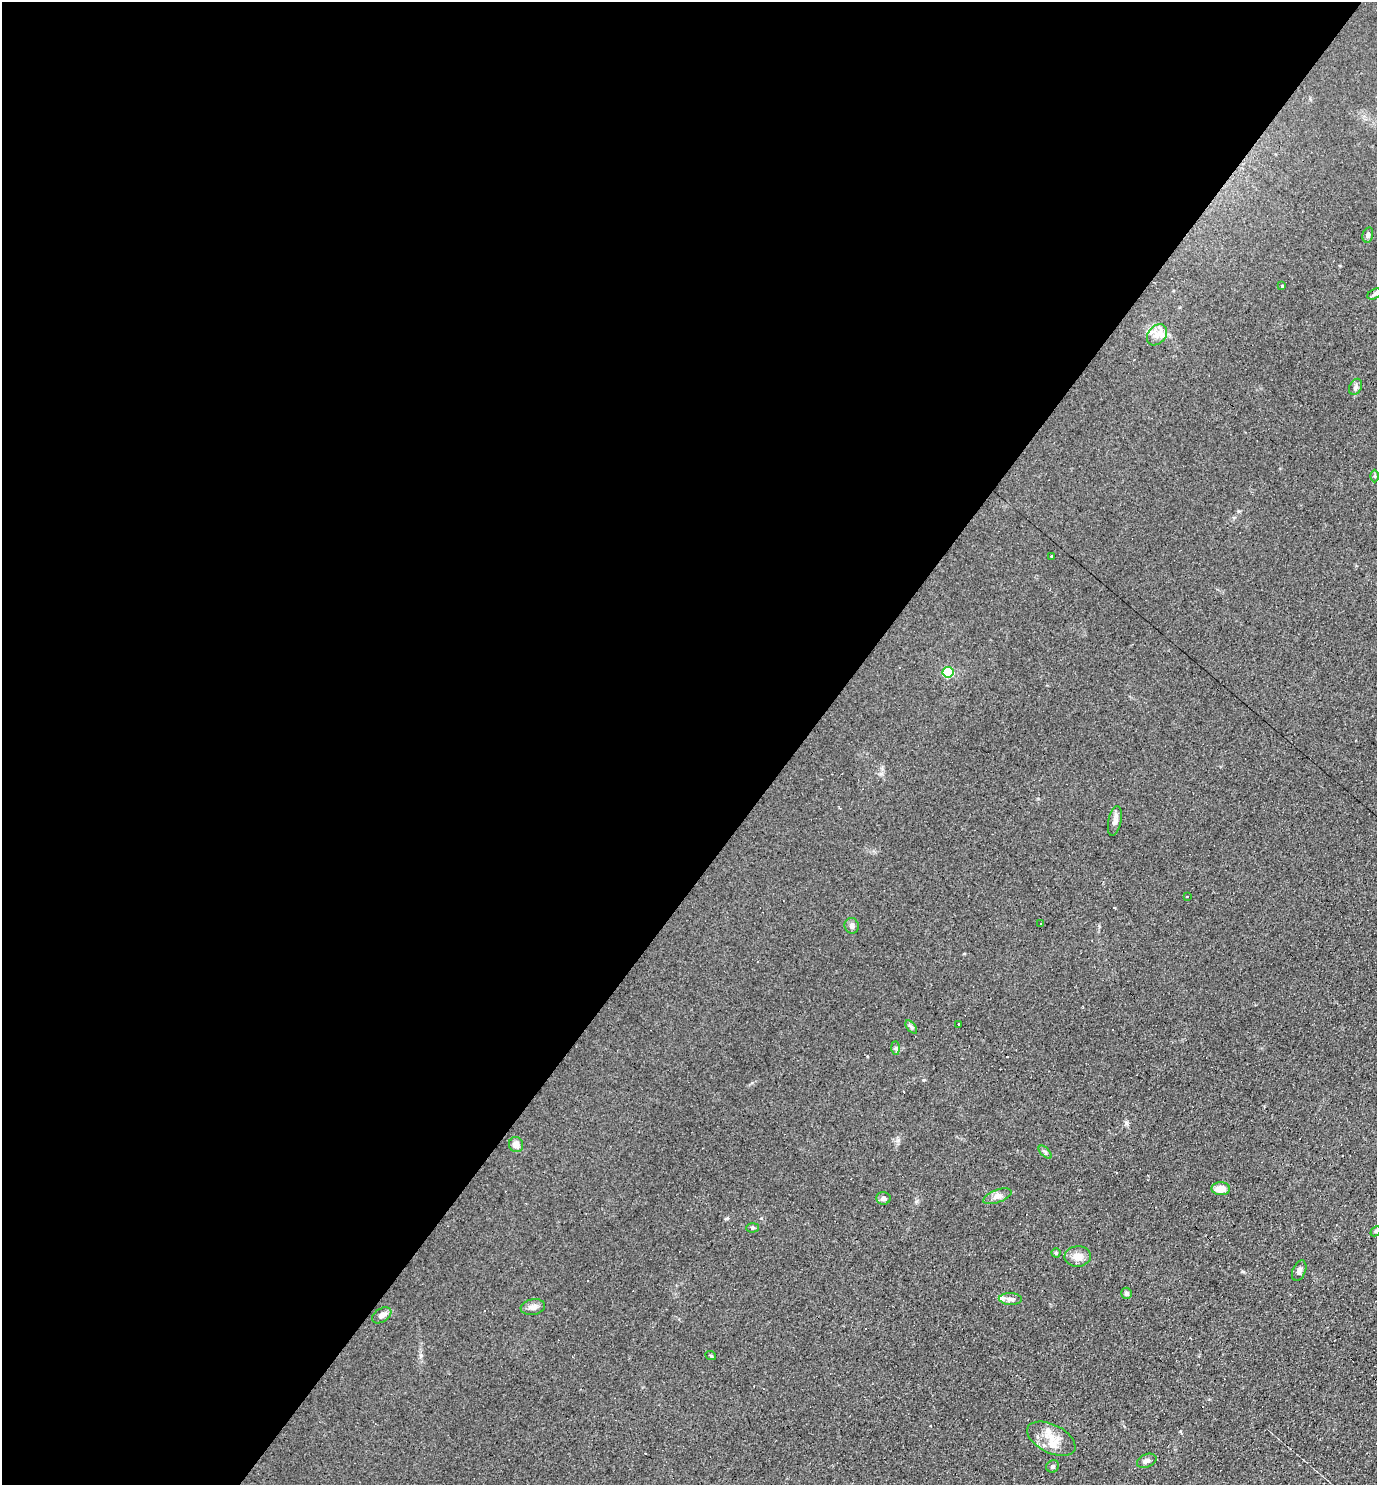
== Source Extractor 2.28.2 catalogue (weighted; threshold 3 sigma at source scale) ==
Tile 5 of 4 x 4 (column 1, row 2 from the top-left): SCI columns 149-1523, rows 2968-4450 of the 5940 x 5934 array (HDU 1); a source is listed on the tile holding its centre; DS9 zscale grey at full resolution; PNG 1379 x 1487 px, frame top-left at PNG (2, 2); each listed source drawn as its Kron ellipse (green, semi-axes under 4 px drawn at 4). Shown black and unused: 58% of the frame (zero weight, under 3 of 4 exposures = <1% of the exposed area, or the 3 px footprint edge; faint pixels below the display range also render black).
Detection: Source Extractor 2.28.2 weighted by HDU 2 'WHT'; one run over the whole footprint, this tile lists its part. Background 0.104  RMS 0.0098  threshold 0.0441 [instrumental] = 3 sigma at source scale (4.5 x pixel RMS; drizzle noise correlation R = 1.50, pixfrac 1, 0.05/0.05 arcsec/px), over >= 5 px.
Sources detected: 40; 4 cosmic-ray / hot-pixel residue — neither listed nor drawn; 3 inside a brighter listed object's ellipse — not listed separately; the other 33 listed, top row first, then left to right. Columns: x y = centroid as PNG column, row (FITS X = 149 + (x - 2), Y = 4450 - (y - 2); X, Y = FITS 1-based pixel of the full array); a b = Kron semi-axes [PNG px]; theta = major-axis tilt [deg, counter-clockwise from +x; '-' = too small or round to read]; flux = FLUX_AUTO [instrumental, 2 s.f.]
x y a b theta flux
1368 235 8 5 75 2.6
1282 286 3 3 - 3
1375 294 8 4 27 1.7
1157 335 12 8 48 7.6
1355 387 8 6 64 2.7
1375 476 6 4 -90 1.3
1052 556 3 2 - 2
948 672 5 5 - 67
1115 821 15 6 79 4.9
1187 897 3 2 - 0.71
1041 923 2 2 - 0.82
852 926 8 7 - 3.1
959 1025 3 3 - 4.7
911 1027 8 4 -53 1.9
896 1048 7 4 -89 1.8
516 1145 7 7 - 7.1
1045 1152 8 4 -45 1.7
1221 1189 9 6 -1 9.2
997 1196 15 6 20 5.1
883 1198 7 6 - 3
752 1228 6 4 2 1.6
1376 1231 6 4 43 1.3
1056 1253 4 4 - 1.5
1078 1256 13 10 3 8.8
1299 1271 11 6 67 3.2
1126 1293 5 5 - 2.1
1010 1299 11 5 -2 3.7
533 1307 12 7 9 4.9
382 1315 11 6 33 4.5
711 1356 5 3 - 0.92
1051 1439 26 14 -26 16
1147 1461 10 6 22 3.4
1053 1466 6 6 - 1.9
Isophote crosses this tile's border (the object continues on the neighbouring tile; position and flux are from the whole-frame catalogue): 1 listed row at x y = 1376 1231
Unlisted compact peaks at least as high as the median listed source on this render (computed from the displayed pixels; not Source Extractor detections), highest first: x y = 898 1140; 727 1218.